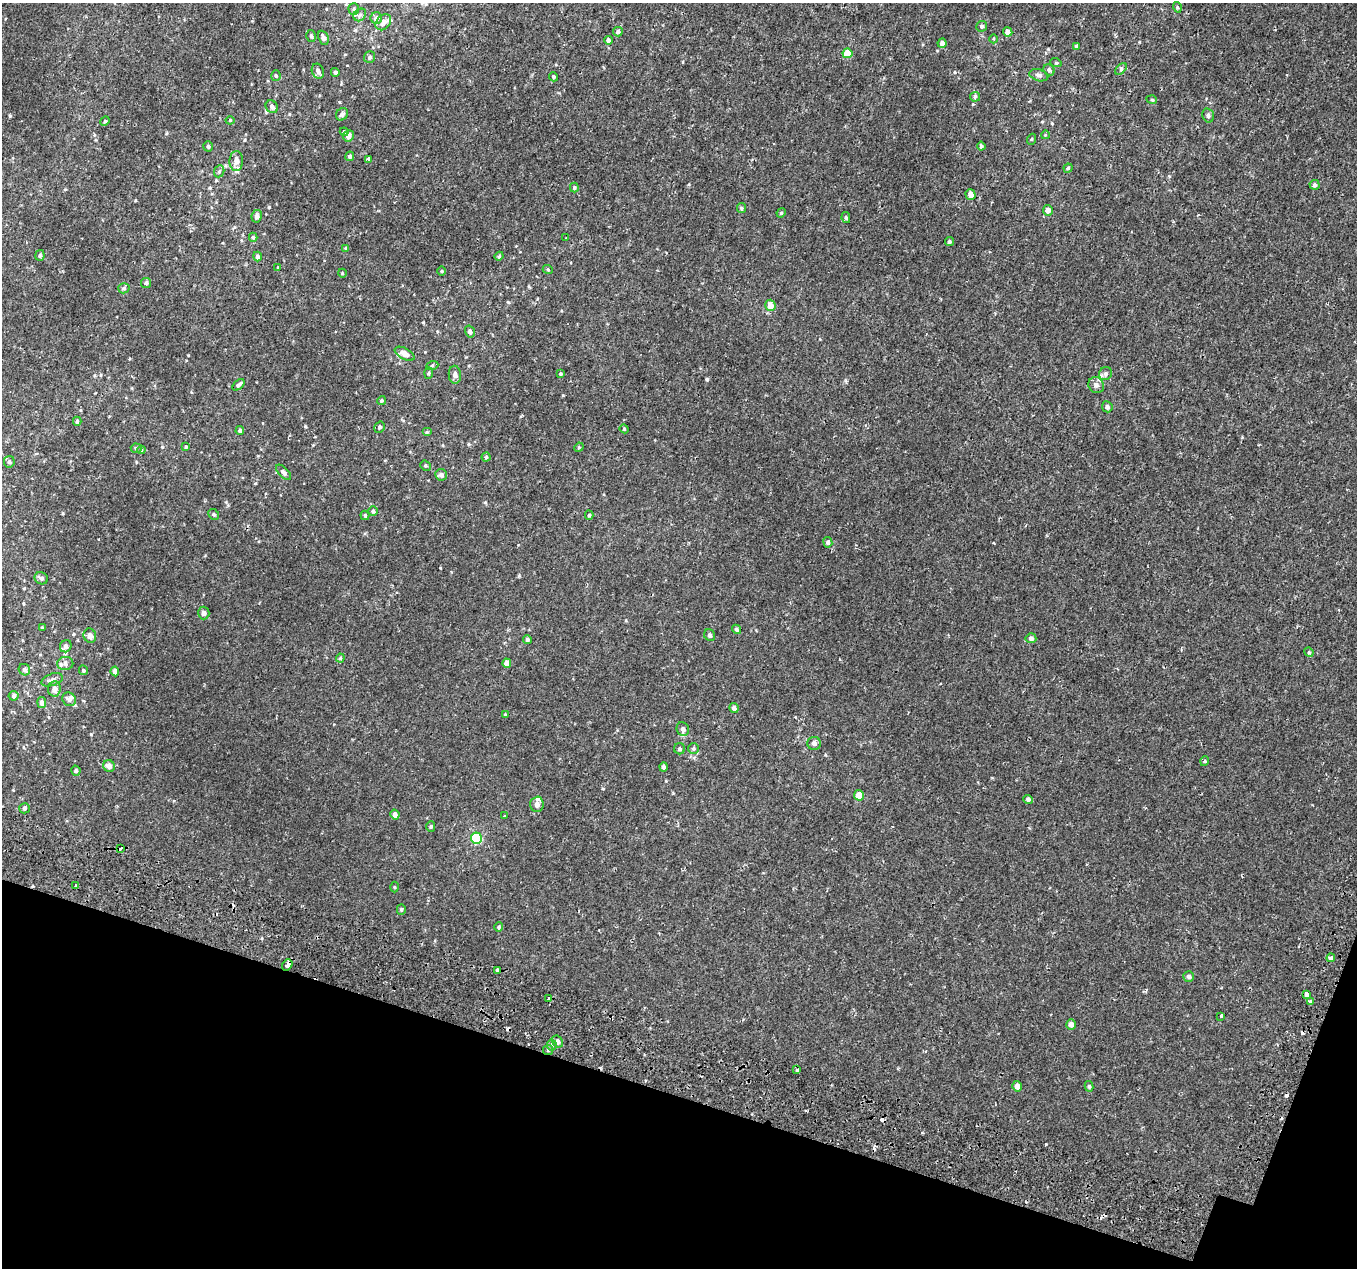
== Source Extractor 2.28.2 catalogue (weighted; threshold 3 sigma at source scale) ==
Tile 15 of 4 x 4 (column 3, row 4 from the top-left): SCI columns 2769-4123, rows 306-1571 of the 5544 x 5737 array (HDU 1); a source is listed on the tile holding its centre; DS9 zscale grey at full resolution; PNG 1359 x 1270 px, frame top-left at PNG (2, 3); each listed source drawn as its Kron ellipse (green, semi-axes under 4 px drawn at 4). Shown black and unused: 15% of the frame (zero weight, under 2 of 3 exposures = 5% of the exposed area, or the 3 px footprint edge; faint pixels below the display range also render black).
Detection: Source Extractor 2.28.2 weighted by HDU 2 'WHT'; one run over the whole footprint, this tile lists its part. Background 5.62e-04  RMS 0.0017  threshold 0.00757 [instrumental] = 3 sigma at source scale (4.5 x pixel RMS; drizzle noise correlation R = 1.50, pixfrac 1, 0.0396/0.0396 arcsec/px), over >= 5 px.
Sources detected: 165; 8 cosmic-ray / hot-pixel residue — neither listed nor drawn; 4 inside a brighter listed object's ellipse — not listed separately; the other 153 listed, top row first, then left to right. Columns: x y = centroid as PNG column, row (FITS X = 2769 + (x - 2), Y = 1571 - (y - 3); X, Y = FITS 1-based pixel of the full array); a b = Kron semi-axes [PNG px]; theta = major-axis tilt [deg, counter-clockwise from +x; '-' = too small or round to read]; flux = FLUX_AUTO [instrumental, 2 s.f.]
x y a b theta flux
1177 7 5 3 - 0.16
354 9 6 5 - 0.28
360 15 7 5 46 0.4
376 18 6 5 - 0.68
383 22 9 6 47 0.98
982 26 5 5 - 0.32
618 32 5 5 - 0.36
1008 32 5 4 - 0.65
311 36 6 4 -74 0.27
323 38 7 5 -66 0.56
994 39 4 3 - 0.13
608 40 4 4 - 0.4
942 43 4 4 - 0.59
1076 46 4 4 - 0.19
847 53 5 5 - 3.1
370 57 6 5 - 0.33
1056 63 6 3 -19 0.15
1121 69 7 4 46 0.26
1049 70 6 5 - 0.4
318 71 8 6 -65 0.48
335 72 4 4 - 0.28
1039 75 9 5 -16 0.49
276 76 5 4 - 0.23
553 77 5 4 - 0.19
975 97 5 5 - 0.21
1152 100 5 3 - 0.14
272 107 7 5 -47 0.55
342 114 7 5 51 0.44
1208 115 7 5 -75 0.32
230 120 4 4 - 0.16
105 121 5 4 - 0.19
344 132 4 4 - 0.17
1045 135 4 3 - 0.11
348 136 6 5 - 0.84
1032 139 5 3 - 0.14
208 146 5 5 - 0.32
981 146 4 3 - 0.32
350 156 5 4 - 0.31
368 159 3 3 - 0.16
236 161 10 7 88 1.1
1068 168 4 4 - 0.21
219 171 6 5 - 0.3
1315 185 5 5 - 0.37
574 188 5 4 - 0.22
971 195 5 5 - 0.75
741 208 5 4 - 0.21
1048 210 5 5 - 0.79
781 213 5 4 - 0.17
257 216 6 5 - 0.52
846 218 6 4 -79 0.19
253 237 4 3 - 0.24
566 238 3 2 - 0.17
949 241 4 4 - 0.24
346 248 4 4 - 0.23
40 255 5 4 - 0.31
257 256 5 4 - 0.45
499 256 4 4 - 0.2
278 267 3 3 - 0.13
548 270 5 3 - 0.13
442 271 5 3 - 0.14
342 273 4 3 - 0.12
146 283 5 5 - 0.25
124 288 5 5 - 0.3
770 305 6 5 - 1.5
470 331 6 4 -74 0.47
405 354 11 5 -28 0.98
432 366 6 4 20 0.22
429 373 6 3 88 0.18
560 374 4 3 - 0.16
1105 374 7 6 - 0.48
455 375 9 6 -86 0.6
239 385 7 4 44 0.32
1096 385 8 7 - 0.62
382 401 4 4 - 0.19
1107 407 5 5 - 0.38
77 421 4 4 - 0.25
380 427 6 5 - 0.32
624 429 4 4 - 0.16
240 431 4 4 - 0.37
427 432 5 4 - 0.18
186 447 4 3 - 0.17
579 447 5 4 - 0.16
136 448 5 5 - 0.24
141 450 4 3 - 0.16
486 457 4 4 - 0.22
9 462 6 5 - 0.3
425 466 5 4 - 0.23
284 472 10 4 -46 0.39
441 475 6 5 - 0.52
373 511 5 5 - 0.32
214 514 6 5 - 0.25
365 515 5 4 - 0.19
589 515 4 4 - 0.22
828 542 5 4 - 0.4
41 578 7 6 - 0.39
204 613 6 5 - 0.42
42 628 4 3 - 0.17
736 629 5 4 - 0.24
710 635 6 5 - 0.34
90 636 7 6 - 0.66
1031 638 5 5 - 0.47
527 639 4 4 - 0.26
66 646 6 5 - 0.74
1309 652 5 4 - 0.19
340 658 4 4 - 0.17
507 663 5 4 - 1
65 664 8 6 9 0.58
24 670 6 5 - 0.38
83 670 5 4 - 0.24
115 671 5 4 - 0.67
52 680 11 6 19 0.57
54 689 7 6 - 0.68
14 696 5 5 - 0.33
69 699 7 6 - 0.49
42 702 5 4 - 0.68
734 708 5 4 - 0.46
505 714 4 4 - 0.16
683 729 7 6 - 0.48
814 743 7 6 - 0.48
679 749 5 5 - 0.32
694 749 5 5 - 0.28
1205 761 5 3 - 0.14
109 766 6 5 - 0.85
663 767 4 4 - 0.4
76 771 5 4 - 0.24
859 795 5 5 - 1.6
1028 799 4 4 - 0.4
537 804 8 6 87 0.81
24 808 5 5 - 0.3
395 814 5 4 - 0.59
505 816 3 3 - 0.2
431 826 5 4 - 0.22
476 838 6 5 - 7.8
121 849 3 3 - 1.4
76 885 3 3 - 1.7
395 887 5 3 - 0.13
401 910 5 4 - 0.23
499 927 5 4 - 0.18
1331 958 4 4 - 1.8
287 965 6 4 53 1.3
497 970 3 3 - 0.46
1189 977 5 5 - 0.39
1306 994 4 3 - 1.3
549 999 4 3 - 1.4
1311 1002 4 3 - 3
1221 1016 4 3 - 0.76
1071 1024 5 5 - 0.79
558 1041 6 5 - 0.4
552 1045 5 5 - 0.33
548 1050 5 5 - 0.27
797 1070 4 3 - 0.78
1017 1086 5 5 - 0.82
1089 1086 5 4 - 0.24
Overlapping masked pixels (flux is a lower limit): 2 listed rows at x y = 121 849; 287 965
Unlisted compact peaks at least as high as the median listed source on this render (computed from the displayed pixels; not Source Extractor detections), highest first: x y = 707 379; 10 116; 269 207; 1046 1144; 305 426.